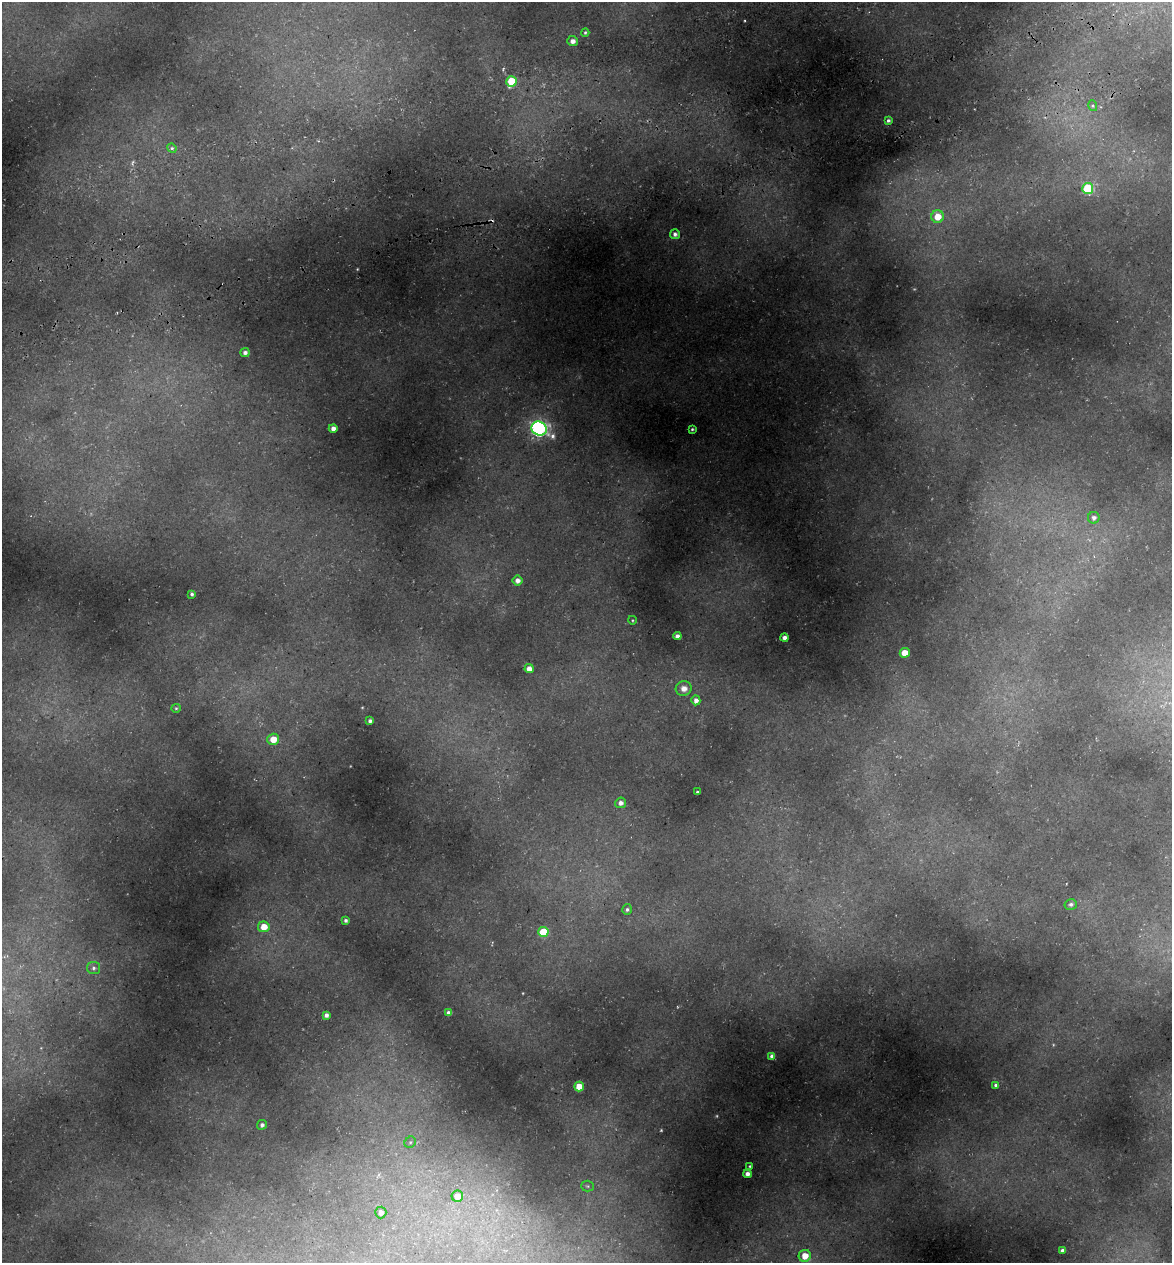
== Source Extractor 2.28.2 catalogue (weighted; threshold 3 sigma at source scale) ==
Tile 10 of 4 x 4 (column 2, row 3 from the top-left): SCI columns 1315-2484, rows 1336-2596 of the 4922 x 5194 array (HDU 1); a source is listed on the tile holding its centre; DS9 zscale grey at full resolution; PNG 1174 x 1265 px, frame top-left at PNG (2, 2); each listed source drawn as its Kron ellipse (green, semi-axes under 4 px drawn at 4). Shown black and unused: <1% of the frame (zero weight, under 3 of 5 exposures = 5% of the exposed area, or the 3 px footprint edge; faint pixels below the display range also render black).
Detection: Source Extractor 2.28.2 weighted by HDU 2 'WHT'; one run over the whole footprint, this tile lists its part. Background 0.224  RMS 0.0099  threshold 0.0444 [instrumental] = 3 sigma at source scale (4.5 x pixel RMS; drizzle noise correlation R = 1.50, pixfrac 1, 0.0396/0.0396 arcsec/px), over >= 5 px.
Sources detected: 50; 1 too faint to see at this stretch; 1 cosmic-ray / hot-pixel residue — neither listed nor drawn; the other 48 listed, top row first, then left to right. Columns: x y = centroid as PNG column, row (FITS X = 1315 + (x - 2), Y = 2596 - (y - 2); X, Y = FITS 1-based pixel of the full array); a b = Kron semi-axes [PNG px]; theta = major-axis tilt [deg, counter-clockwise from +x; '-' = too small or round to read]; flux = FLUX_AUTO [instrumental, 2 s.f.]
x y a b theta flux
585 32 4 3 - 1.2
573 41 5 5 - 4.8
512 81 5 5 - 37
1093 106 5 3 - 1.3
888 120 4 4 - 1.9
172 148 5 4 - 1.6
1088 188 5 5 - 57
938 217 6 6 - 15
675 234 5 5 - 3
245 353 4 4 - 3.7
333 428 4 4 - 4.8
539 428 8 6 -23 310
692 429 3 3 - 1.1
1094 518 6 6 - 2.9
518 580 5 5 - 4.4
192 594 4 3 - 1.7
632 620 4 3 - 0.85
677 636 4 4 - 4.4
784 638 4 4 - 4.3
905 653 5 5 - 14
529 669 4 4 - 6.8
684 689 8 7 - 5.9
696 700 5 4 - 4.4
176 708 5 4 - 1.1
370 721 4 4 - 2.8
273 739 6 5 - 15
697 792 3 3 - 1.4
621 803 5 5 - 3.9
1071 904 6 5 - 2.4
627 909 5 4 - 2
346 920 4 3 - 1.9
264 927 6 5 - 13
543 932 5 5 - 25
93 968 7 6 - 2.5
449 1013 4 4 - 4.2
326 1015 4 4 - 3.3
772 1056 4 4 - 3.6
996 1085 3 3 - 1.7
579 1086 5 5 - 14
262 1125 5 4 - 2.3
410 1142 6 5 - 1.6
750 1166 3 2 - 0.83
747 1174 4 4 - 5.1
588 1186 6 5 - 1.8
457 1196 6 5 - 8.4
381 1212 6 5 - 4.3
1062 1250 3 3 - 1.9
805 1256 6 6 - 12